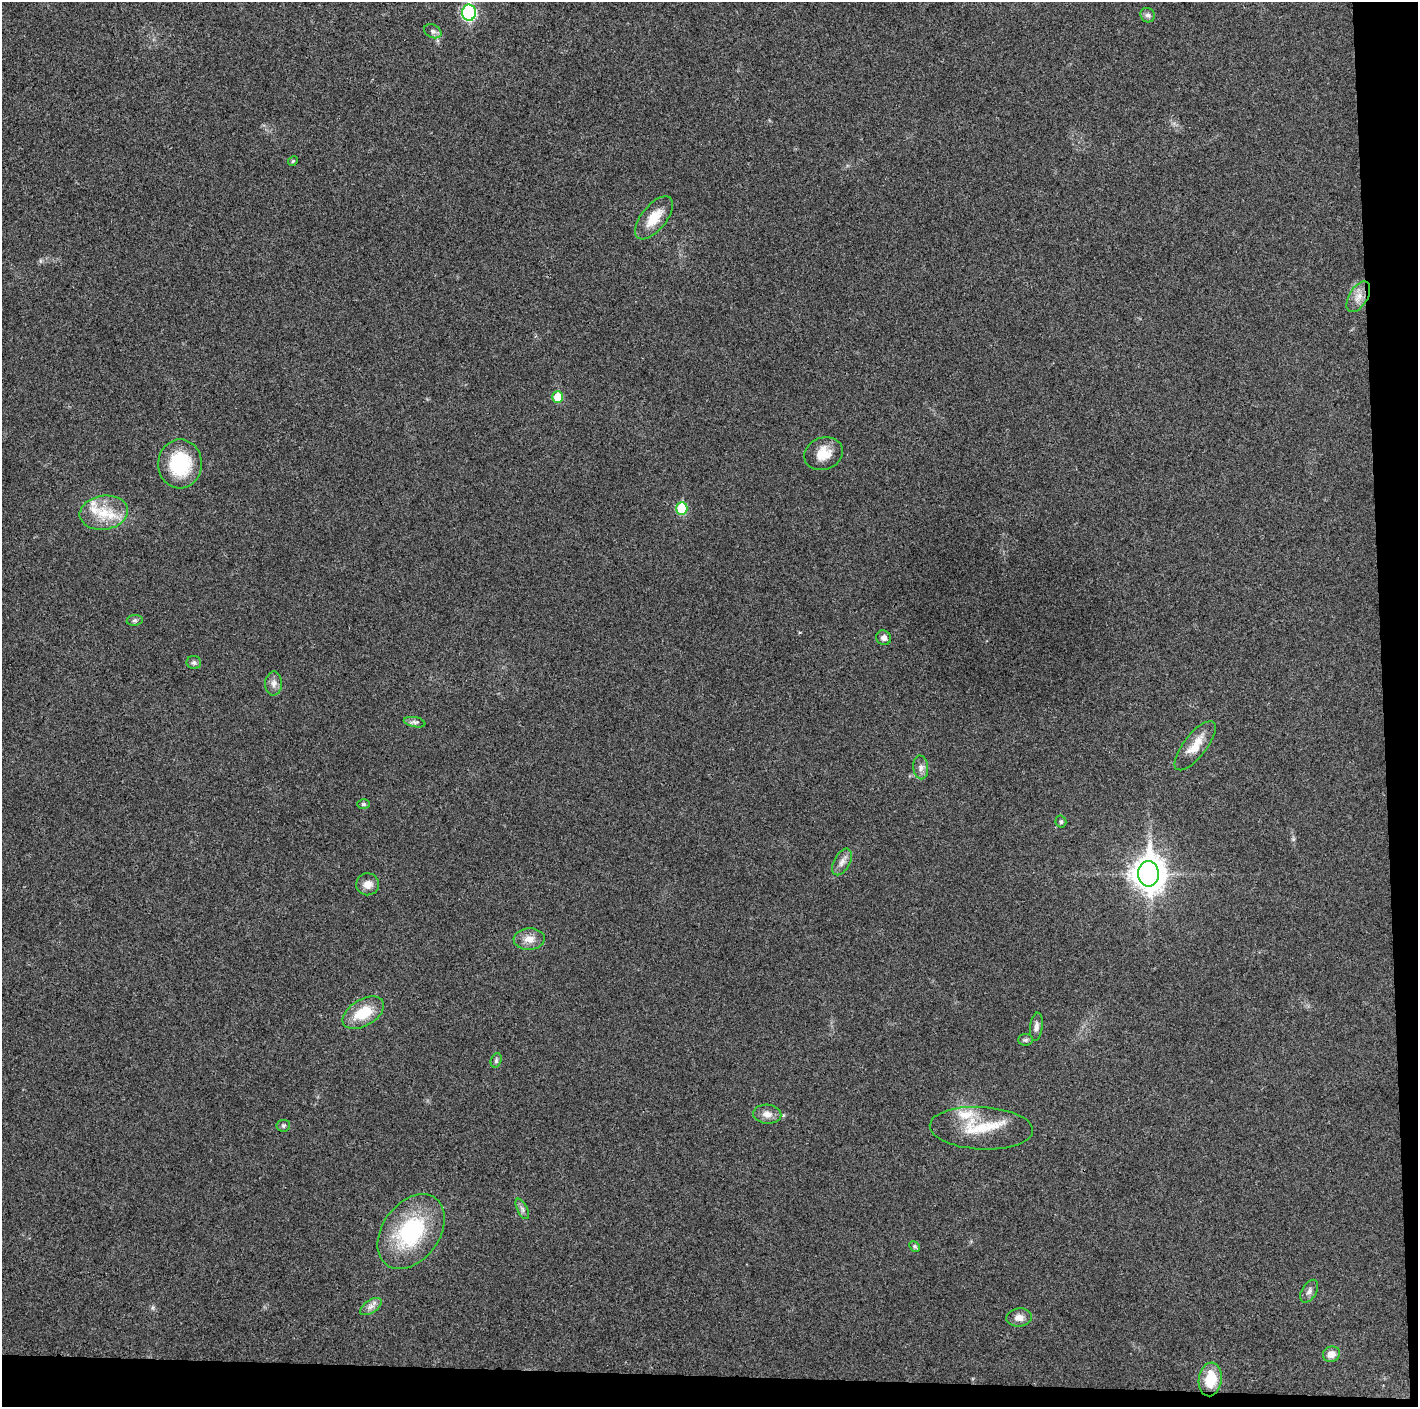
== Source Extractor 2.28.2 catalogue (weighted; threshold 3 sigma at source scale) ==
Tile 9 of 3 x 3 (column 3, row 3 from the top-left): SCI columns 2832-4247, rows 6-1410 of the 4248 x 4222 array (HDU 1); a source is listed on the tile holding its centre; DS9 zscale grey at full resolution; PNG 1420 x 1409 px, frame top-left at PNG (2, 2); each listed source drawn as its Kron ellipse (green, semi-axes under 4 px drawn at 4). Shown black and unused: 5% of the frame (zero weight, under 3 of 4 exposures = <1% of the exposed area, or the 3 px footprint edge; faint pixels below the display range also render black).
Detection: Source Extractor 2.28.2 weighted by HDU 2 'WHT'; one run over the whole footprint, this tile lists its part. Background 0.0197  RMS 0.0056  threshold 0.0251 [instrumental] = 3 sigma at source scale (4.5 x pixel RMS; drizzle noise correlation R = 1.50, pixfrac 1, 0.05/0.05 arcsec/px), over >= 5 px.
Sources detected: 41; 2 inside a brighter listed object's ellipse — not listed separately; the other 39 listed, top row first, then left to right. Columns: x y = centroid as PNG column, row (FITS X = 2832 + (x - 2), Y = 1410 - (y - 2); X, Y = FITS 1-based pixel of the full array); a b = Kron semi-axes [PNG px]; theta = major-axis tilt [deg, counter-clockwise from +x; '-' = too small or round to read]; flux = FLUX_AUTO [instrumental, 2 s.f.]
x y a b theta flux
469 13 8 7 - 88
1148 15 7 7 - 1.6
433 31 9 6 -28 1.7
293 161 5 4 - 0.64
654 218 26 12 51 11
1358 297 17 9 58 5.2
558 397 5 5 - 12
823 454 20 16 20 9.5
180 464 24 22 87 34
682 508 6 5 - 24
104 513 24 17 9 17
135 620 8 5 6 1
884 638 8 7 - 2.2
194 663 7 6 - 1.3
274 684 12 8 89 3
414 722 11 5 -11 1.6
1195 746 30 11 52 10
921 767 12 7 -85 2.8
363 804 6 4 -1 0.89
1061 822 6 5 - 1.1
842 862 14 8 61 3.3
1148 874 13 10 -89 880
368 884 11 11 - 4
529 939 15 10 3 5.4
363 1013 23 13 31 16
1036 1027 14 6 83 2.3
1026 1040 7 5 3 1.1
496 1060 7 5 72 1.2
767 1114 14 9 -5 4.1
283 1126 7 5 7 1
981 1128 51 21 -3 25
522 1209 11 5 -62 1.8
411 1232 41 28 53 52
915 1246 6 4 -46 1
1309 1291 12 7 59 2.3
371 1307 12 6 34 2.8
1019 1317 12 9 7 4
1331 1354 8 7 - 4.5
1210 1379 17 11 81 15
Isophote crosses this tile's border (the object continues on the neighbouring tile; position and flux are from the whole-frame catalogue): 1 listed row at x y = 469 13